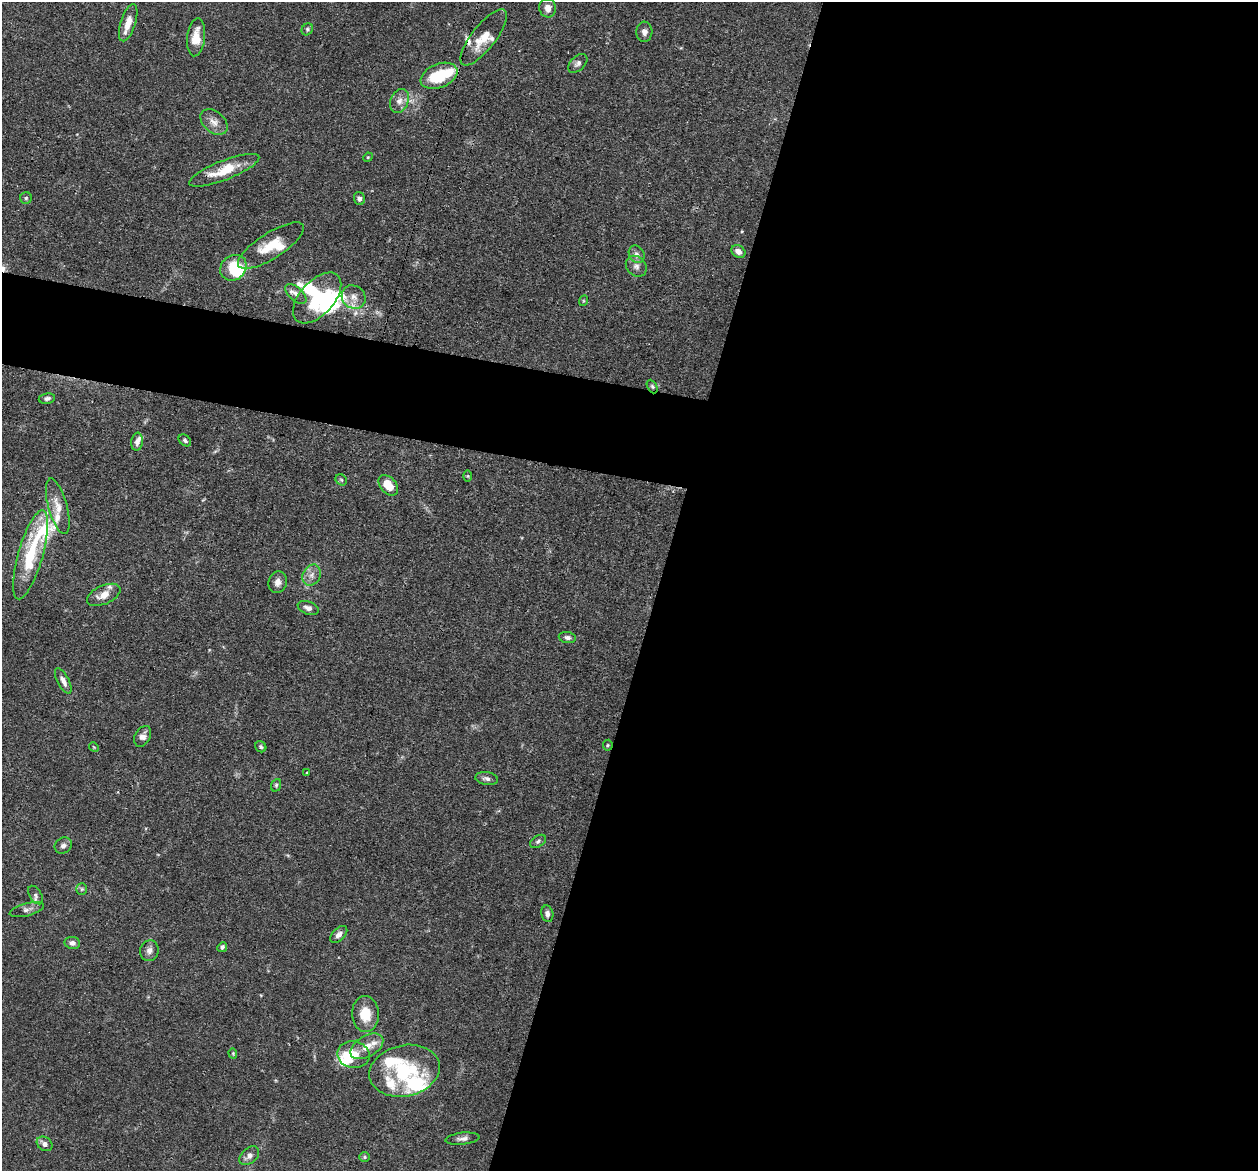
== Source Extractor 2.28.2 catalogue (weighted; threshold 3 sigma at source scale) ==
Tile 12 of 4 x 4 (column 4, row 3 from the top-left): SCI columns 3804-5059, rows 1454-2622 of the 5095 x 5122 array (HDU 1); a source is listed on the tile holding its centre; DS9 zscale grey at full resolution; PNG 1260 x 1173 px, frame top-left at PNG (2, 2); each listed source drawn as its Kron ellipse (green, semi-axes under 4 px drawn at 4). Shown black and unused: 52% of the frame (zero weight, under 3 of 4 exposures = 5% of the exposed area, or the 3 px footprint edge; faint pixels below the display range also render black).
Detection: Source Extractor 2.28.2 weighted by HDU 2 'WHT'; one run over the whole footprint, this tile lists its part. Background 0.0639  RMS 0.0032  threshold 0.0146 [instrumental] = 3 sigma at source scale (4.5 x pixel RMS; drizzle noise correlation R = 1.50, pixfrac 1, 0.05/0.05 arcsec/px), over >= 5 px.
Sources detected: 82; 7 inside a brighter object's white glare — neither listed nor drawn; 11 inside a brighter listed object's ellipse — not listed separately; the other 64 listed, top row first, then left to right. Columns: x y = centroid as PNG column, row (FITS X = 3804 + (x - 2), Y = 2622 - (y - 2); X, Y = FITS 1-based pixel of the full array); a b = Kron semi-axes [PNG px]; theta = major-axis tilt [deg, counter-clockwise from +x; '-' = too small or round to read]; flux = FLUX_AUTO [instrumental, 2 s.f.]
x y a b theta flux
548 8 9 8 - 2.4
128 23 19 7 72 3.5
307 29 6 5 - 0.6
644 32 10 8 87 1.5
196 37 19 9 84 5
484 37 34 12 52 6.7
578 63 11 7 45 1.2
439 76 19 12 22 13
399 101 12 9 65 2.4
214 122 15 10 -41 2.7
368 157 5 4 - 0.34
224 170 37 9 21 8.8
26 198 6 5 - 0.52
359 199 6 5 - 1
271 246 38 13 32 8.5
738 251 7 6 - 1.8
637 254 9 7 -57 1.4
636 266 11 9 -45 2
233 268 14 12 39 9
296 294 13 6 -41 1.7
354 297 12 11 - 2.8
317 298 30 17 48 14
583 301 5 3 - 0.33
652 386 7 4 -62 0.61
47 398 8 5 9 0.91
185 440 7 5 -43 0.67
137 442 9 5 82 1.5
468 476 6 4 -89 0.38
341 480 6 5 - 0.47
388 485 12 8 -49 5.2
58 506 29 9 -74 4.3
31 555 46 12 74 19
312 575 11 8 64 2.1
278 582 11 9 76 1.9
104 595 18 9 24 3.8
308 608 11 6 -21 1.6
567 637 8 5 -9 1
63 681 14 5 -63 1.9
143 736 11 7 59 1.7
608 745 5 5 - 0.41
94 747 5 4 - 0.37
261 747 6 5 - 0.59
306 773 3 2 - 0.29
487 779 11 6 -7 1.2
276 785 6 5 - 0.5
538 841 9 5 31 0.84
63 845 9 7 35 1.2
82 889 6 5 - 0.61
35 895 10 5 -58 0.92
27 910 18 6 15 1.5
547 914 8 6 -80 1.3
339 934 10 6 44 1.5
72 943 8 6 -7 1.5
222 947 5 4 - 0.79
149 951 10 9 - 1.7
365 1014 18 13 -86 6.6
367 1046 18 10 30 4.5
233 1053 5 4 - 0.39
353 1055 16 13 -11 5.4
405 1071 35 25 12 20
462 1139 17 6 5 1.6
45 1144 8 6 -37 1.6
249 1156 11 7 41 1.8
365 1157 5 4 - 0.46
Overlapping masked pixels (flux is a lower limit): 1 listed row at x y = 652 386